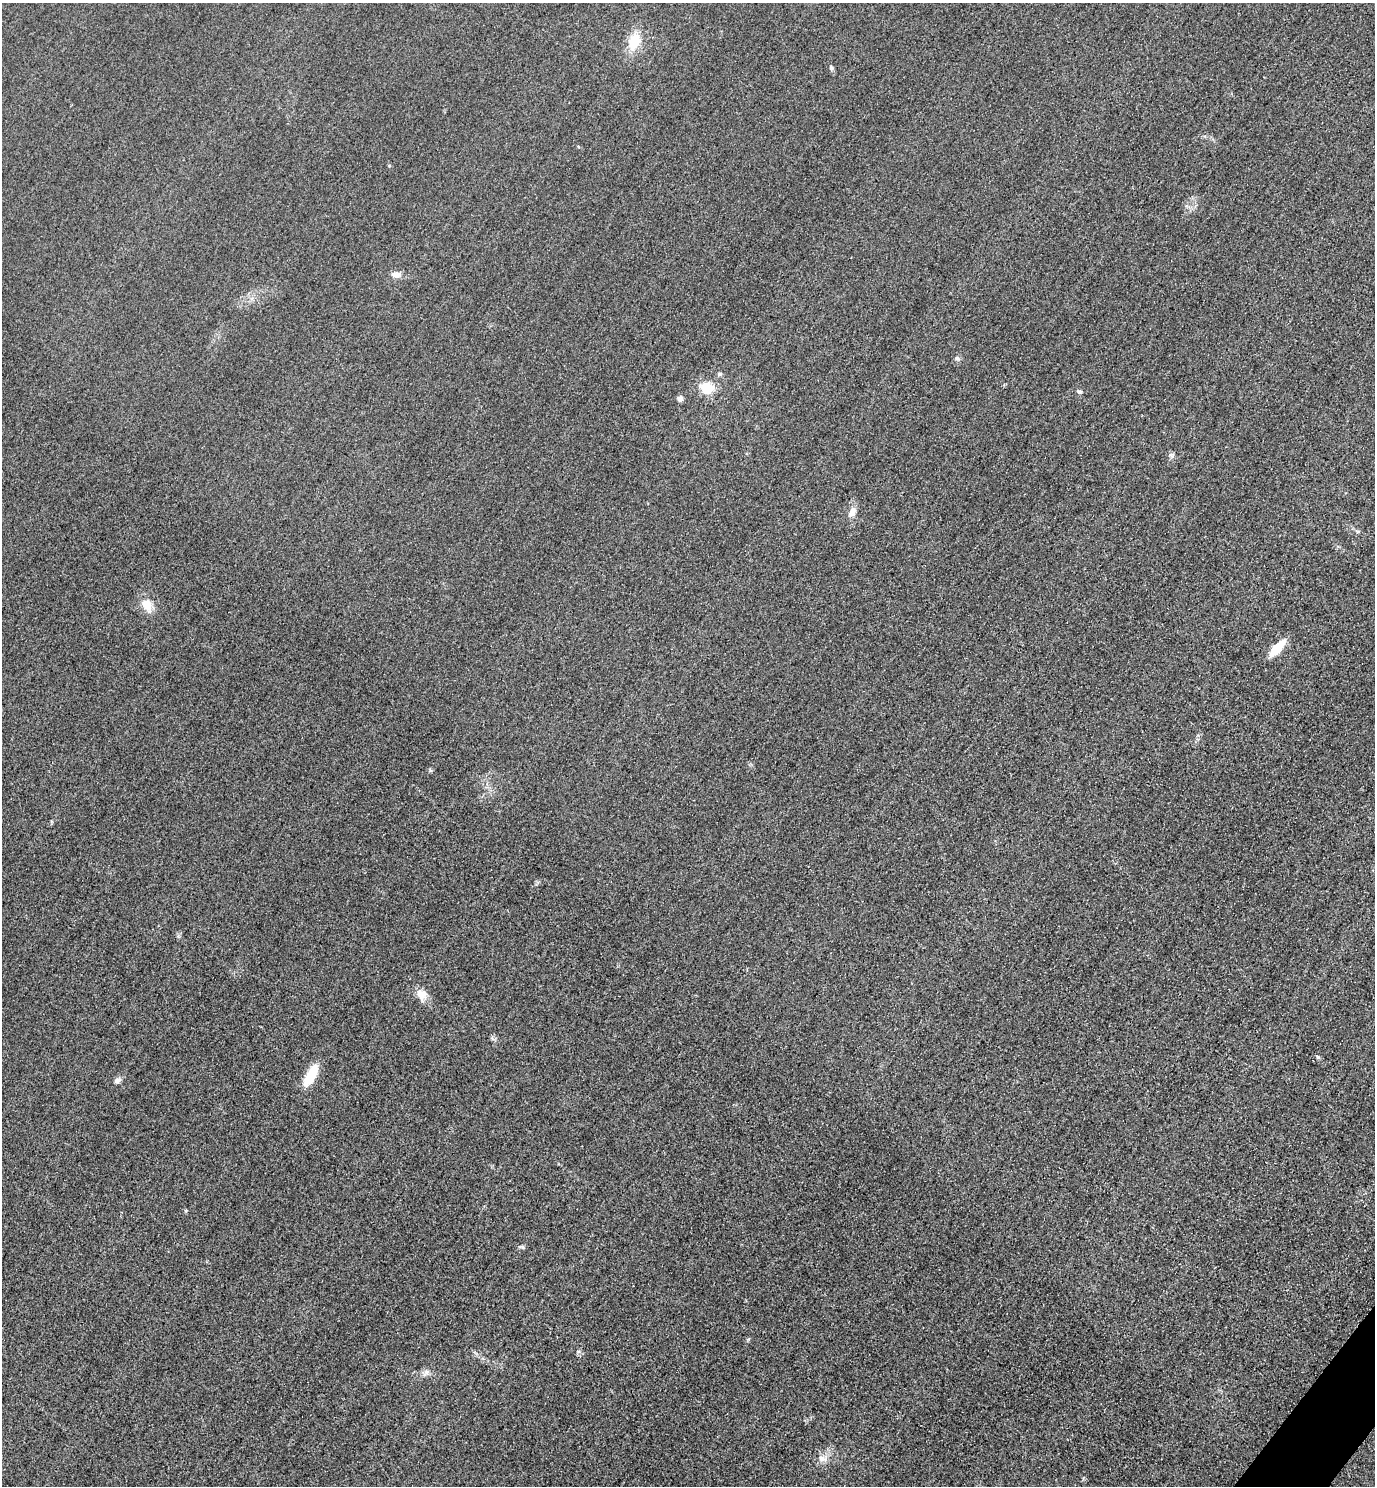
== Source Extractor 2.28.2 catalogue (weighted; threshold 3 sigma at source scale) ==
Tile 6 of 4 x 4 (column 2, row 2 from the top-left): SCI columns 1697-3069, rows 2998-4481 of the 5996 x 5993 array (HDU 1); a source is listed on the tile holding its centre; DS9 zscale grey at full resolution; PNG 1377 x 1488 px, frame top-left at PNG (2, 3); no overlay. Shown black and unused: <1% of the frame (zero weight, under 3 of 4 exposures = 3% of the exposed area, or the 3 px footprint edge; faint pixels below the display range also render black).
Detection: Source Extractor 2.28.2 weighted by HDU 2 'WHT'; one run over the whole footprint, this tile lists its part. Background 0.0511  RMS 0.017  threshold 0.0753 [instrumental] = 3 sigma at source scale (4.5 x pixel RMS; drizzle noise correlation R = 1.50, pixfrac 1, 0.05/0.05 arcsec/px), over >= 5 px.
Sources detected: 18; all 18 listed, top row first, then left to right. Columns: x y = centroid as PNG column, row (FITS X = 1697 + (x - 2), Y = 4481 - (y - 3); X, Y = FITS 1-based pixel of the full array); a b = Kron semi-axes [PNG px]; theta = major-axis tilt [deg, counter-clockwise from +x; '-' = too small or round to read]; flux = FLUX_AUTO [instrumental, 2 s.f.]
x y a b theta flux
634 42 18 13 70 41
831 68 7 4 -80 3.2
396 274 13 8 1 10
957 358 6 5 - 3.1
720 374 6 5 - 3.1
707 388 12 11 - 40
1079 392 6 5 - 2.8
680 398 7 6 - 6.5
1171 455 8 4 -36 3.6
852 512 14 9 65 12
147 605 19 13 -63 21
1277 648 17 7 45 45
422 995 15 12 -68 17
1318 1057 6 5 - 2.4
311 1075 19 8 60 58
117 1080 11 6 28 5.7
426 1372 8 8 - 6.7
822 1459 13 8 -12 11
Unlisted compact peaks at least as high as the median listed source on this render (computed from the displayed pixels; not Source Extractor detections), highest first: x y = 578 1351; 186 1211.